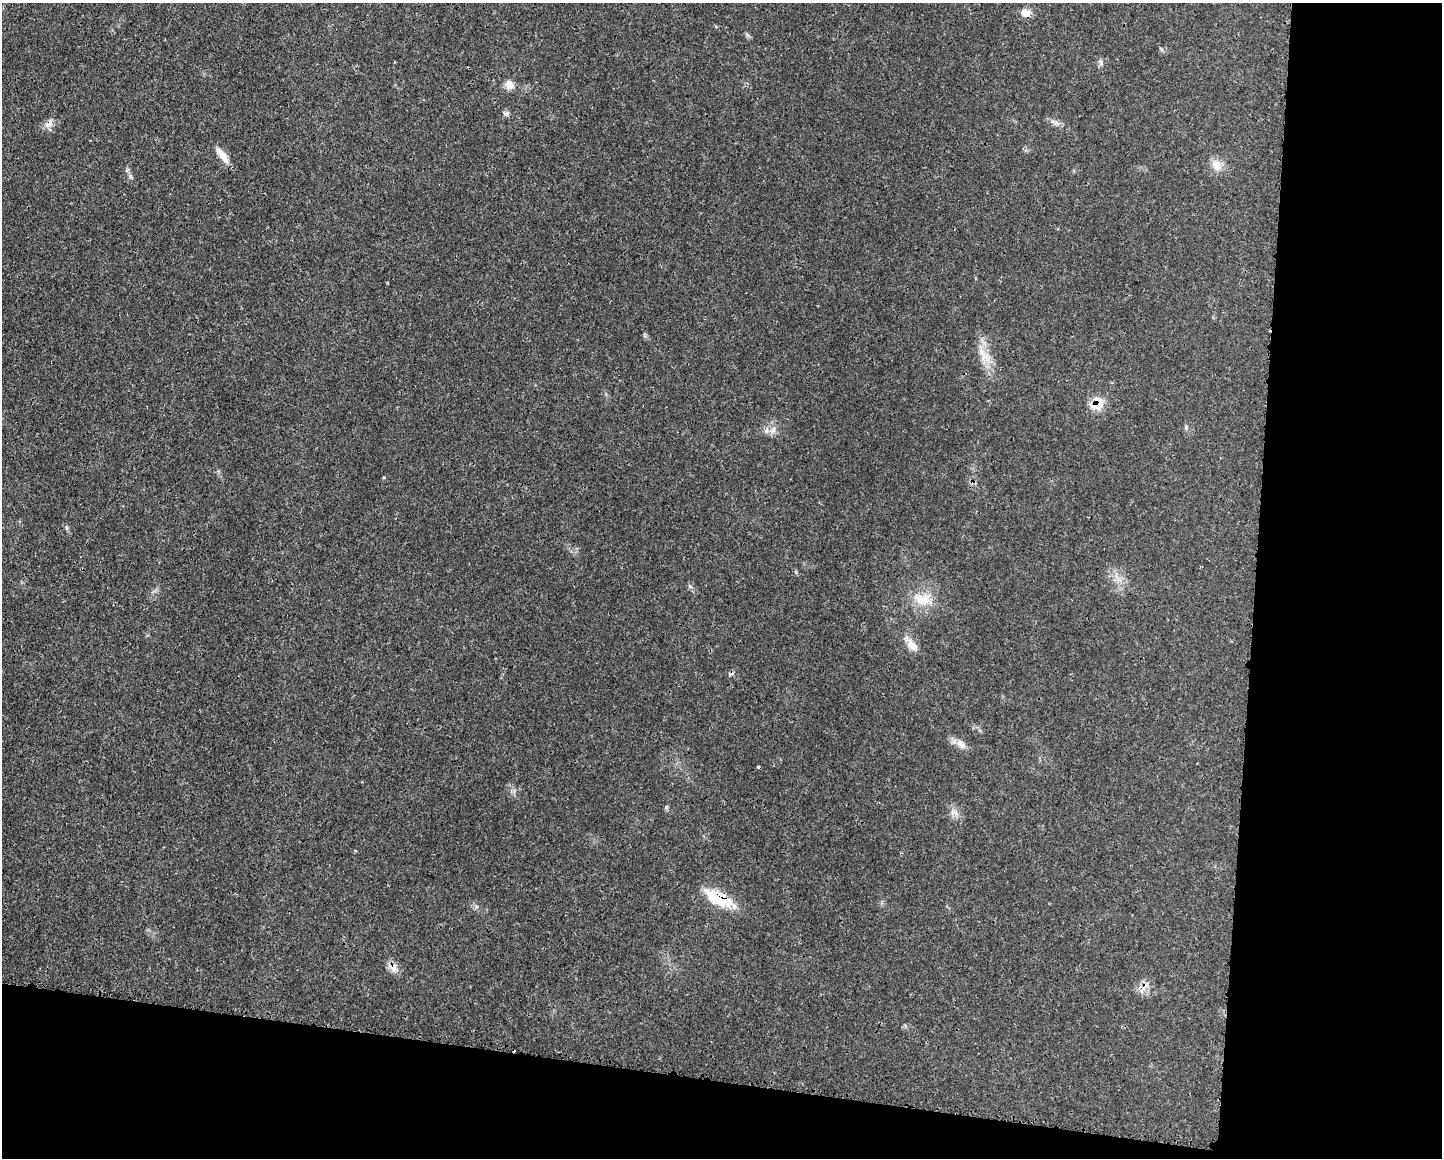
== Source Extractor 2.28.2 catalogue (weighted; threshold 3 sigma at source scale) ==
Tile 12 of 3 x 4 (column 3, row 4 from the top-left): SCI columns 3002-4441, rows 15-1170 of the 4676 x 4644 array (HDU 1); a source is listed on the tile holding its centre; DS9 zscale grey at full resolution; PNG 1444 x 1160 px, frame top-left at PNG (2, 3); no overlay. Shown black and unused: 20% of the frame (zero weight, under 3 of 4 exposures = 1% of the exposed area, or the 3 px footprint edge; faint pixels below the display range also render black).
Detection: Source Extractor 2.28.2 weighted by HDU 2 'WHT'; one run over the whole footprint, this tile lists its part. Background 0.0211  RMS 0.0023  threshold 0.0104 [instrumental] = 3 sigma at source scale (4.5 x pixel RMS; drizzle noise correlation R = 1.50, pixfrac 1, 0.05/0.05 arcsec/px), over >= 5 px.
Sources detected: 24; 2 cosmic-ray / hot-pixel residue — not listed; the other 22 listed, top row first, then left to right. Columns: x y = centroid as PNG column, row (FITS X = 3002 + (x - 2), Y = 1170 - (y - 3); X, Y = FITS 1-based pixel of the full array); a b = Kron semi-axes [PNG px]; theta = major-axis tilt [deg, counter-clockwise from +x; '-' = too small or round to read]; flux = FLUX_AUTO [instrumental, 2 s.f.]
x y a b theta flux
1026 13 13 10 -27 1.6
1100 63 9 4 90 0.62
509 85 12 10 -73 1.9
506 113 9 6 5 0.62
1056 123 8 5 -30 0.77
49 124 14 8 32 1.5
222 155 23 7 -53 2.6
1216 165 17 11 -68 2.2
986 358 17 12 -21 3
1098 404 17 15 36 3.9
1186 428 6 4 -73 0.36
766 430 9 4 82 0.63
773 430 10 6 71 1.1
384 478 4 3 - 0.27
690 586 6 4 -1 0.38
924 599 21 17 11 5.2
912 645 18 10 -41 2.5
961 744 16 8 -34 1.8
954 812 13 6 -34 1.2
719 899 37 13 -26 9.5
393 968 13 11 -67 1.7
1144 988 12 4 44 0.95
Overlapping masked pixels (flux is a lower limit): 4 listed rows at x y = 49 124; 1098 404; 719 899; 393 968
Unlisted compact peaks at least as high as the median listed source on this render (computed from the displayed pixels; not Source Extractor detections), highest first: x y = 666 807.